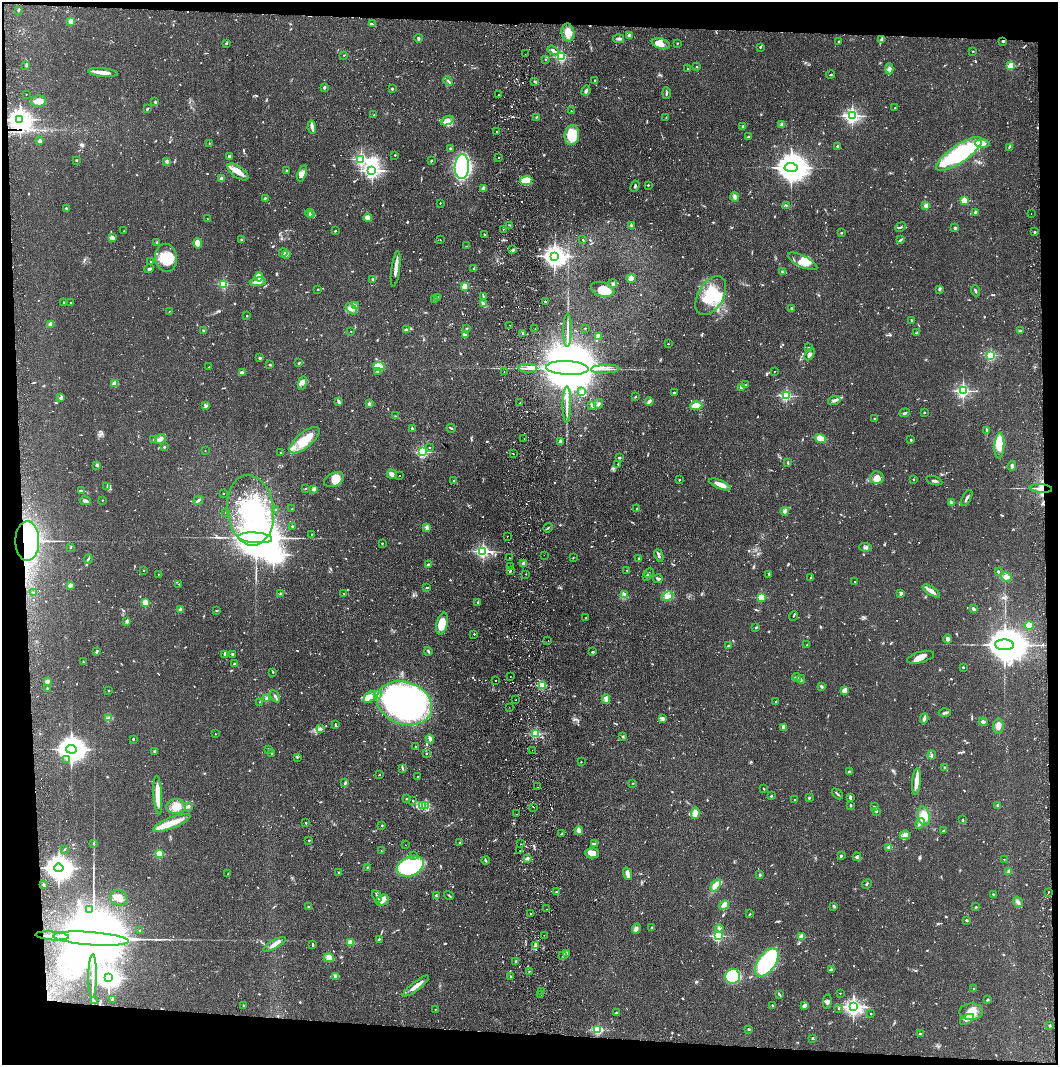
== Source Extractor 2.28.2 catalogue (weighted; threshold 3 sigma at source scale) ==
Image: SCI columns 85-4305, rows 4-4255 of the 4390 x 4257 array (HDU 1 of 3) = the unmasked area's bounding box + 8 px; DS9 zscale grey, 4 x 4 block average (1 PNG px = mean of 4 x 4 image px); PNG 1060 x 1067 px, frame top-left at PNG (2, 2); each listed source drawn as its Kron ellipse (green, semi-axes under 4 px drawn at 4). Shown black and unused: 8% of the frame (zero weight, under 2 of 3 exposures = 3% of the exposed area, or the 3 px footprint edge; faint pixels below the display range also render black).
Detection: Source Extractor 2.28.2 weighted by HDU 2 'WHT'. Background 0.076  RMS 0.0055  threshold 0.025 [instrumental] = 3 sigma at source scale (4.5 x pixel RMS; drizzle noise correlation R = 1.50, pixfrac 1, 0.05/0.05 arcsec/px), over >= 5 px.
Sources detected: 1291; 11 too faint to see at this stretch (4 x 4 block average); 8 inside a brighter object's white glare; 30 cosmic-ray / hot-pixel residue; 3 long thin detections or spike segments (spike, bleed or trail) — neither listed nor drawn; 27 coinciding with a brighter row at this scale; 85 inside a brighter listed object's ellipse — not listed separately; of the other 1127, all 500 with FLUX_AUTO >= 2.33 (the completeness limit of this list) listed and drawn (627 fainter detections not listed), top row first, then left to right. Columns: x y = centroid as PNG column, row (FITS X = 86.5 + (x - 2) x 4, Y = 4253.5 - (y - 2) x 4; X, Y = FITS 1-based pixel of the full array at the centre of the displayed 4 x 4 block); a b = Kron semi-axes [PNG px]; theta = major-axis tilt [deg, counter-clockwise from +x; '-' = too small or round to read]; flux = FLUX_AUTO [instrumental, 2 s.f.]
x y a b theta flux
18 11 2 2 - 13
71 21 2 2 - 99
372 24 3 2 - 3.5
568 32 9 6 -79 39
629 35 2 2 - 27
418 38 4 2 - 4.8
619 39 5 3 - 7.4
881 40 3 2 - 3
839 41 2 2 - 3.2
1003 41 2 2 - 20
226 43 3 2 - 2.8
677 43 2 2 - 2.6
661 44 9 5 -16 29
760 47 2 2 - 3.3
553 50 6 2 -36 11
973 51 2 2 - 2.3
525 54 2 2 - 4.4
344 55 2 2 - 2.3
562 57 2 2 - 370
546 59 2 2 - 4.2
26 65 3 2 - 3
1011 66 2 2 - 170
697 67 2 2 - 8.6
688 69 2 2 - 4.5
889 69 5 4 - 9.6
103 72 15 3 -6 30
831 74 4 2 - 3.2
595 80 2 2 - 4.4
448 81 5 2 - 5.5
534 81 3 2 - 2.7
324 87 3 2 - 7.2
392 89 2 2 - 18
586 91 5 2 - 10
666 93 6 2 -90 4.8
26 94 2 2 - 2.5
498 94 2 2 - 5.5
38 101 8 5 8 26
155 102 3 3 - 4.2
895 108 2 2 - 3.7
147 109 2 2 - 4
571 111 2 2 - 2.9
374 115 2 2 - 4.4
852 116 2 2 - 1000
537 117 2 2 - 2.7
666 118 2 2 - 2.5
20 119 3 3 - 2600
447 121 7 4 23 18
781 125 4 3 - 6.3
743 126 3 2 - 3.4
312 127 6 2 -79 23
497 132 2 2 - 4.7
572 135 10 7 83 88
748 137 3 2 - 2.6
40 141 3 3 - 8.5
209 143 2 2 - 4.4
982 144 7 4 -3 16
838 146 2 2 - 15
1009 147 3 2 - 3.4
450 148 3 2 - 3.1
959 154 27 9 34 380
395 155 2 2 - 5.1
229 156 3 3 - 5.2
498 158 2 2 - 3.5
361 159 2 2 - 680
76 160 2 2 - 3.5
167 161 2 2 - 42
431 161 3 2 - 3.7
462 167 12 7 87 740
791 168 6 4 -5 7900
287 170 3 2 - 2.5
372 170 4 3 - 1300
238 172 12 5 -35 35
302 173 8 4 71 15
221 179 2 2 - 51
526 181 6 4 8 98
648 185 2 2 - 5.9
635 186 6 2 65 4.7
483 188 2 2 - 41
735 197 5 3 - 8.5
265 198 3 2 - 3.7
964 200 2 2 - 150
440 203 2 2 - 5
786 205 3 2 - 2.3
926 206 3 3 - 11
66 208 3 2 - 4.7
976 212 3 2 - 9.6
310 213 4 2 - 4.2
1031 213 2 2 - 3.7
312 215 3 2 - 4
368 217 4 3 - 25
207 219 2 2 - 2.8
510 225 3 2 - 3.4
631 225 3 2 - 3.3
900 227 5 2 - 4.5
955 228 2 2 - 23
503 229 2 2 - 11
124 231 2 2 - 2.6
335 231 2 2 - 3.7
1034 232 2 2 - 3.6
841 233 2 2 - 8.4
484 234 2 2 - 7.1
113 237 3 3 - 6.4
241 240 3 2 - 3.5
440 240 2 2 - 3
583 240 2 2 - 2.8
901 240 3 2 - 4.2
156 243 3 2 - 3.7
198 243 5 4 - 40
467 246 4 2 - 2.8
513 250 3 2 - 6
283 253 4 2 - 5.4
286 254 3 3 - 6.3
554 256 4 3 - 2500
166 258 14 11 -83 69
802 261 16 5 -26 35
151 262 2 2 - 2.9
474 268 2 2 - 20
149 269 5 3 - 5.7
396 269 18 2 82 32
783 272 4 2 - 2.5
259 277 4 3 - 10
631 278 5 4 - 15
373 279 2 2 - 21
258 282 8 4 9 23
223 284 2 2 - 300
613 284 4 3 - 7.1
465 286 2 2 - 150
318 289 2 2 - 6.5
603 289 12 7 -17 76
939 289 3 2 - 4.1
976 291 5 2 - 4.6
483 296 3 2 - 3.1
711 296 21 12 59 130
437 297 3 2 - 3.1
435 299 3 2 - 2.6
64 302 3 2 - 3.4
545 302 2 2 - 9.5
71 303 2 2 - 7.6
483 304 4 2 - 14
355 305 2 2 - 2.5
351 309 7 4 -46 15
792 309 3 2 - 3.3
169 311 2 2 - 3.1
247 316 2 2 - 8
911 320 2 2 - 3.6
51 324 4 3 - 12
510 325 2 2 - 2.6
466 328 2 2 - 3.6
585 328 2 2 - 3.1
535 329 2 2 - 2.7
204 330 3 2 - 2.9
406 330 3 3 - 4
567 330 16 2 89 18
1020 331 2 2 - 8
351 332 2 2 - 3.5
523 333 3 2 - 2.8
917 333 4 2 - 3.5
465 335 3 2 - 4.3
598 336 4 2 - 5
668 344 2 2 - 5.1
808 348 2 2 - 2.4
810 354 6 3 58 8.7
991 355 2 2 - 280
260 358 2 2 - 4.4
299 363 3 2 - 3.5
270 364 2 2 - 3.9
379 366 6 4 -9 15
209 367 2 2 - 4.5
528 368 9 2 0 15
567 368 21 7 -3 75000
605 369 14 2 2 18
378 371 4 3 - 7.6
774 371 2 2 - 2.4
242 372 4 2 - 5.4
504 372 2 2 - 3.6
302 383 7 4 80 13
115 384 2 2 - 86
746 385 2 2 - 9.3
741 387 2 2 - 33
581 391 4 3 - 7.2
963 391 2 2 - 730
674 392 2 2 - 3.5
786 396 2 2 - 440
635 397 2 2 - 2.6
61 398 2 2 - 29
649 401 4 2 - 14
834 401 6 4 19 9.3
338 402 4 3 - 5.5
520 403 2 2 - 2.4
369 404 2 2 - 34
567 404 18 2 89 20
599 404 5 3 - 6.3
206 406 3 3 - 4.4
592 406 4 2 - 13
696 406 6 4 1 46
905 413 5 2 - 4.9
924 413 2 2 - 9.6
395 416 2 2 - 2.4
874 418 2 2 - 2.3
412 428 2 2 - 4.4
451 428 4 2 - 3.9
987 431 4 2 - 3.4
820 438 6 3 -19 37
154 439 2 2 - 2.9
160 439 6 4 36 12
524 439 2 2 - 2.5
305 440 18 7 39 97
911 440 2 2 - 16
560 442 4 3 - 8.5
999 446 13 5 87 77
164 447 2 2 - 12
429 448 2 2 - 2.9
205 451 2 2 - 3
281 452 2 2 - 3.5
423 452 2 2 - 430
513 454 2 2 - 4
619 458 2 2 - 22
788 463 4 2 - 3.2
618 464 2 2 - 4.6
97 465 2 2 - 29
1012 466 5 2 - 10
392 474 5 3 - 17
399 476 2 2 - 2.4
877 478 7 6 - 29
913 479 2 2 - 3.7
334 480 10 6 26 36
679 480 2 2 - 2.7
453 481 2 2 - 3.1
934 481 8 2 -16 6.8
720 485 12 3 -23 30
107 486 4 2 - 2.7
305 488 2 2 - 2.9
1041 488 11 3 -5 31
313 489 2 2 - 48
81 491 2 2 - 5.3
223 493 2 2 - 3.2
967 498 9 2 62 8.2
102 500 2 2 - 4.7
198 500 5 2 - 7.6
85 501 5 3 - 9.3
952 503 2 2 - 37
292 509 2 2 - 2.7
637 509 3 2 - 3.1
250 510 35 23 -83 480
276 510 2 2 - 3.6
784 511 4 3 - 8.5
225 512 2 2 - 3.4
292 526 2 2 - 7.1
427 528 3 2 - 4.8
548 528 5 2 - 3.7
311 534 2 2 - 2.8
507 536 2 2 - 2.5
255 538 17 5 -4 34000
27 541 20 12 89 420
382 543 2 2 - 2.3
70 547 3 2 - 2.7
865 547 6 3 -4 7.1
483 551 2 2 - 770
544 555 2 2 - 2.9
659 556 6 2 -66 6.8
509 558 2 2 - 3
573 558 2 2 - 2.6
639 558 2 2 - 2.9
88 559 5 2 - 4.3
523 564 4 2 - 10
428 565 3 2 - 12
511 566 2 2 - 4.3
144 570 2 2 - 4
627 570 2 2 - 3.7
510 571 2 2 - 3.6
998 571 3 2 - 4.1
649 573 5 2 - 3.1
158 574 2 2 - 3.1
526 574 2 2 - 2.4
769 574 3 2 - 2.7
647 576 4 3 - 4.3
1006 577 5 4 - 16
811 578 4 2 - 2.9
658 579 4 2 - 6.1
855 582 2 2 - 5.9
179 584 2 2 - 2.9
71 585 3 2 - 18
427 588 3 2 - 3
931 591 10 3 -32 20
34 593 2 2 - 4.3
344 593 2 2 - 2.8
901 593 3 3 - 7
280 594 4 2 - 4.7
625 595 2 2 - 21
668 596 6 4 30 13
761 597 2 2 - 200
145 602 2 2 - 130
478 603 2 2 - 8
180 609 2 2 - 39
973 609 4 2 - 7.8
216 611 3 2 - 2.4
793 616 5 2 - 2.7
586 618 2 2 - 4.2
127 621 2 2 - 44
442 624 11 5 76 55
1029 625 4 4 - 34
756 628 3 2 - 2.3
474 634 2 2 - 4
948 639 4 3 - 12
548 640 2 2 - 2.9
807 645 2 2 - 4.4
1005 645 9 5 -4 14000
728 646 3 2 - 4
428 651 4 2 - 4.1
97 652 3 2 - 4.4
592 652 3 2 - 3.5
225 654 3 3 - 6
233 654 2 2 - 3.8
921 657 14 5 16 28
83 662 2 2 - 2.4
234 663 3 2 - 3.8
963 667 2 2 - 5.8
273 672 2 2 - 6.3
510 676 2 2 - 2.8
797 677 4 2 - 3.9
801 679 4 2 - 4
495 681 2 2 - 13
47 682 2 2 - 27
542 686 2 2 - 240
821 686 3 2 - 4.5
47 689 2 2 - 5.1
844 690 4 3 - 22
109 691 2 2 - 4.6
377 695 2 2 - 17
275 696 6 2 -60 7.6
370 697 7 4 44 20
266 699 3 2 - 9.2
606 699 5 3 - 16
516 700 2 2 - 18
776 701 2 2 - 2.4
259 702 2 2 - 2.7
404 703 28 21 -18 920
509 707 2 2 - 3
945 713 6 2 2 5.8
109 718 3 2 - 3.1
924 718 5 2 - 11
663 719 3 2 - 11
983 722 4 3 - 9.3
335 725 3 2 - 2.8
998 726 7 5 90 17
783 727 4 3 - 6.9
321 729 4 2 - 5.3
535 733 2 2 - 290
215 734 2 2 - 3.8
623 737 3 2 - 3.7
133 739 2 2 - 3.4
430 739 4 2 - 14
415 747 2 2 - 5.6
71 749 5 4 - 5300
268 749 2 2 - 3
532 750 2 2 - 6.5
155 751 4 2 - 3.6
271 753 2 2 - 3.9
426 754 2 2 - 5.7
932 755 4 2 - 5.5
297 757 2 2 - 2.5
67 759 2 2 - 4.8
581 762 2 2 - 3.5
402 768 3 2 - 3.7
945 768 3 2 - 6.2
849 772 2 2 - 23
379 775 2 2 - 4.6
418 777 2 2 - 3.9
917 781 13 3 85 38
345 783 4 2 - 4.4
633 783 2 2 - 3
538 787 2 2 - 4.8
764 789 3 2 - 3
837 794 6 2 -43 4.4
158 795 19 3 -86 68
771 796 2 2 - 16
850 797 3 2 - 10
809 798 2 2 - 5.1
407 799 2 2 - 4.1
795 800 2 2 - 5
413 801 2 2 - 10
851 805 2 2 - 5.5
998 805 2 2 - 23
188 806 2 2 - 2.4
422 806 4 2 - 5.2
426 806 3 2 - 4.1
176 807 9 7 -2 32
534 807 2 2 - 2.7
875 807 4 2 - 3.1
876 811 3 2 - 5.1
695 813 5 3 - 40
516 814 2 2 - 3.6
924 816 9 6 -78 49
962 820 2 2 - 4
172 823 20 5 22 52
306 823 2 2 - 6
920 823 6 3 60 9.6
382 825 2 2 - 7
579 830 4 3 - 22
943 831 2 2 - 19
562 833 3 2 - 2.3
905 835 5 4 - 11
309 840 2 2 - 5.8
459 842 2 2 - 7
93 843 2 2 - 5.6
520 844 2 2 - 2.5
594 844 3 2 - 2.8
405 845 2 2 - 2.4
889 847 2 2 - 44
65 849 2 2 - 2.9
520 850 2 2 - 9
381 851 2 2 - 2.3
592 853 7 5 -2 25
159 854 2 2 - 200
414 856 2 2 - 2.6
841 856 3 2 - 4.8
857 857 4 3 - 8.2
527 858 3 3 - 8.4
1004 859 2 2 - 3.5
485 860 4 2 - 4.7
410 866 14 9 24 520
368 867 2 2 - 2.7
59 868 5 4 - 5000
338 872 2 2 - 3.4
1009 872 2 2 - 41
228 874 2 2 - 6.3
627 874 6 4 -72 11
760 875 2 2 - 6.7
867 884 5 2 - 3.2
43 885 2 2 - 20
716 885 6 3 52 52
556 892 3 2 - 4.5
1048 893 2 2 - 3
993 894 2 2 - 5.9
377 896 6 2 -65 5
436 896 3 3 - 3.4
449 896 5 2 - 4.5
119 898 8 7 - 27
382 900 7 5 19 26
1018 902 6 4 -55 8.6
724 905 5 3 - 22
834 906 4 2 - 4.5
309 907 3 2 - 4.8
976 907 2 2 - 3.5
547 909 2 2 - 3
90 910 2 2 - 4.3
531 914 3 2 - 2.9
750 914 2 2 - 3.3
967 920 2 2 - 6.8
652 927 2 2 - 4.8
719 928 4 2 - 3.9
636 929 5 4 - 9.1
140 930 2 2 - 4.9
544 935 2 2 - 12
52 936 17 2 -4 8800
718 936 2 2 - 440
802 937 2 2 - 110
91 939 38 6 -4 110000
379 939 3 2 - 2.5
350 943 2 2 - 110
274 944 13 3 29 19
313 945 3 2 - 5.5
536 945 3 3 - 6.4
567 953 3 2 - 2.8
563 955 3 3 - 4.5
329 958 5 4 - 25
516 961 2 2 - 3.5
767 962 16 9 54 340
831 969 4 3 - 4.6
529 971 2 2 - 2.7
93 976 21 2 89 27
510 976 3 2 - 2.8
733 976 7 7 - 270
335 977 3 3 - 5.1
109 978 4 3 - 2400
416 986 16 3 38 31
974 988 2 2 - 2.6
542 992 2 2 - 2.3
840 993 2 2 - 3
541 994 2 2 - 3
779 994 4 2 - 4.8
112 1000 2 2 - 36
987 1000 3 2 - 3.4
94 1001 3 2 - 3.4
827 1001 7 3 79 7.6
772 1005 2 2 - 4.2
243 1006 3 2 - 2.8
804 1006 3 2 - 14
853 1007 3 2 - 1500
435 1009 2 2 - 3.2
838 1009 2 2 - 2.4
971 1012 12 8 1 43
616 1013 4 2 - 5.1
871 1014 2 2 - 4.5
967 1019 8 3 32 13
1050 1026 2 2 - 15
749 1029 3 2 - 4.2
598 1030 2 2 - 220
920 1034 2 2 - 6.7
812 1038 2 2 - 2.8
Overlapping masked pixels (flux is a lower limit): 5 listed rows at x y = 20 119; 1041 488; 27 541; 52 936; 91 939
Diffuse or blended objects may show on this block-average render without a row.